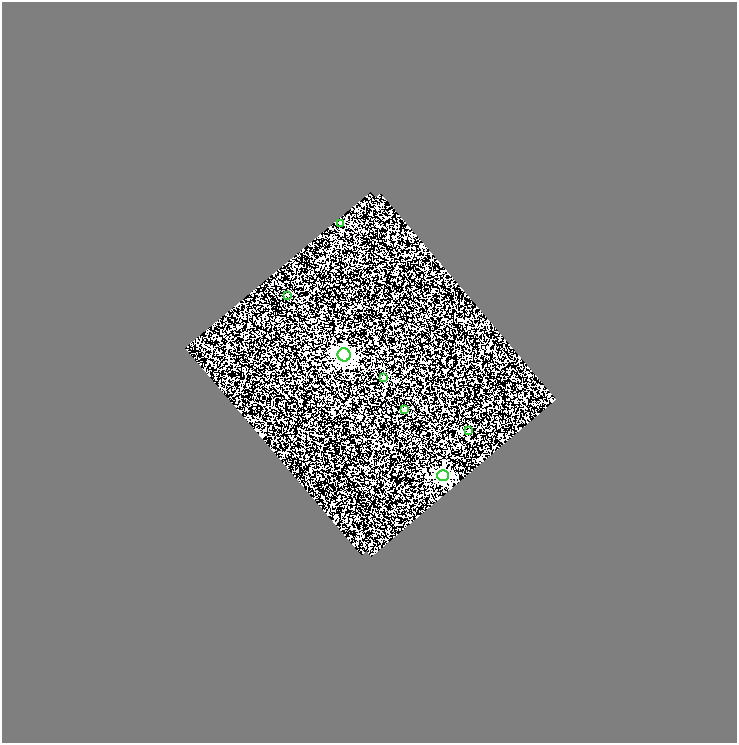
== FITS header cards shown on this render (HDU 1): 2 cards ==
NAXIS1  =                  735
NAXIS2  =                  741

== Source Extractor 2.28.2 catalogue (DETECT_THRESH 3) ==
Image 735 x 741 px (HDU 1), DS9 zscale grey, 1 PNG px = 1 image px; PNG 739 x 745 px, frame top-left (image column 1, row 741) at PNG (2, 2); each listed source drawn as its Kron ellipse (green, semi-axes under 4 px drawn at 4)
Background 3.38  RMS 2.8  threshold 8.28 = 3 sigma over >= 5 px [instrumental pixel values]
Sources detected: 7; all 7 listed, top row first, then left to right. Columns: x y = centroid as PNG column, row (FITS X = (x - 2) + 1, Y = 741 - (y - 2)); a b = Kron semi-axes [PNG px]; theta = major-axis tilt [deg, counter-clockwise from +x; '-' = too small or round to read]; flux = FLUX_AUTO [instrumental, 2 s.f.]
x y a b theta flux
340 223 4 3 - 540
288 295 3 3 - 190
344 355 6 6 - 84000
383 378 4 3 - 330
405 409 4 3 - 670
468 431 3 2 - 190
443 475 5 5 - 31000